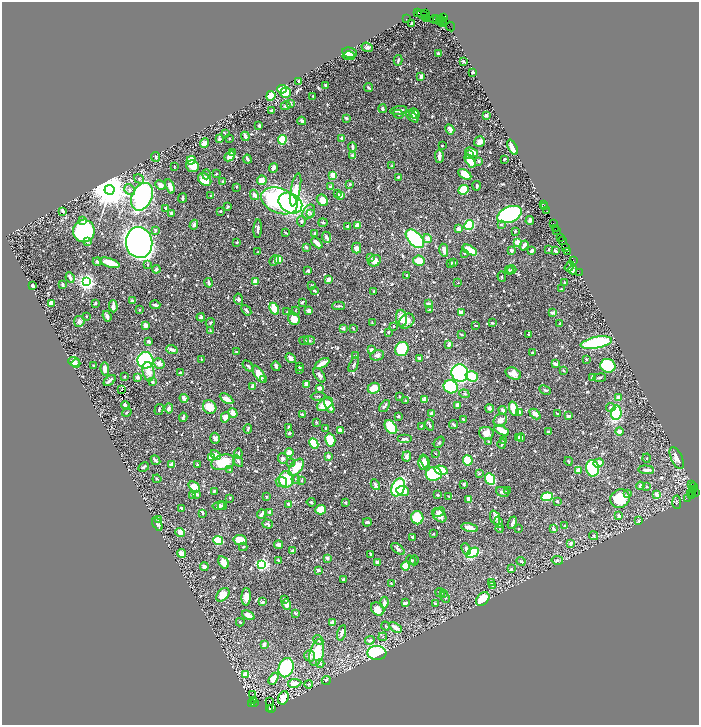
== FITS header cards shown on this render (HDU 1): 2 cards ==
NAXIS1  =                 1394
NAXIS2  =                 1446

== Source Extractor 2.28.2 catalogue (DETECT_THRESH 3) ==
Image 1394 x 1446 px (HDU 1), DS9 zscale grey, zoomed out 1/2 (1 PNG px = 2 x 2 image px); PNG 701 x 727 px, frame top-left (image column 2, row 1446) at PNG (2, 2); each listed source drawn as its Kron ellipse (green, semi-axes under 4 px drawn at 4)
Background 0.805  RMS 0.0092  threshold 0.0275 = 3 sigma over >= 5 px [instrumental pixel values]
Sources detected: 930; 47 cannot appear on this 1/2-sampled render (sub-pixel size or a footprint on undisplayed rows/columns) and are neither listed nor drawn; of the other 883, the 500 brightest by FLUX_AUTO listed and drawn (383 fainter detections omitted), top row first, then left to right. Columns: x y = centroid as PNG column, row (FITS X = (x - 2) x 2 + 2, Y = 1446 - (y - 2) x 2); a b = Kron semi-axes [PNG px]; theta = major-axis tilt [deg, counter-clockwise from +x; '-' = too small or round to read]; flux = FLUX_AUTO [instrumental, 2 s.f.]
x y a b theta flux
417 13 3 1 - 42
426 14 2 1 - 26
423 15 7 3 -23 440
427 18 2 1 - 21
443 18 3 2 - 200
406 19 2 1 - 19
435 19 4 2 - 210
441 19 2 1 - 220
436 20 2 2 - 60
439 21 2 1 - 77
442 21 2 1 - 47
443 22 2 1 - 49
411 24 3 2 - 2.7
451 27 5 1 - 57
367 47 6 4 -20 4.9
350 53 8 5 -11 11
438 53 4 3 - 2.7
349 56 6 4 -2 6.7
398 60 5 2 - 2.6
464 62 2 2 - 12
473 72 3 2 - 9.8
421 76 4 3 - 8.5
299 81 4 3 - 5.7
325 85 3 2 - 3.2
369 88 4 2 - 3.6
282 89 5 3 - 58
286 93 5 5 - 52
271 96 5 4 - 33
313 96 2 2 - 2.8
291 103 4 3 - 2.5
286 106 5 3 - 3.1
382 109 4 3 - 4.1
272 110 3 2 - 2.5
399 110 8 3 10 9.4
414 113 5 5 - 10
398 114 5 2 - 1.9
416 114 3 2 - 2.5
486 115 2 2 - 9.7
412 116 7 4 -43 10
346 118 4 3 - 3.8
302 121 4 2 - 5.8
259 125 3 2 - 7.5
450 129 5 3 - 8.9
225 133 3 2 - 2
245 136 4 2 - 9.9
229 138 2 2 - 2.7
341 138 3 2 - 4.3
219 139 4 4 - 3.8
282 140 5 3 - 100
479 142 6 5 - 11
205 143 5 3 - 16
442 146 2 2 - 3.6
352 147 4 2 - 4.7
512 147 8 3 -65 31
232 152 3 2 - 6.7
472 152 7 4 -17 17
470 154 3 3 - 2.5
230 156 6 4 42 15
352 156 4 3 - 5.6
439 156 7 2 -89 12
156 157 5 3 - 2.7
247 159 4 3 - 6
504 159 3 2 - 3.2
191 160 4 4 - 29
470 161 7 4 -57 37
479 161 3 3 - 3.9
174 166 3 2 - 2.1
193 166 6 5 - 27
392 166 3 3 - 2.1
273 168 5 3 - 5.3
206 174 5 2 - 2.9
216 174 3 2 - 1.9
465 174 7 4 -30 33
333 175 3 3 - 26
398 177 2 2 - 2.4
139 179 5 3 - 3.3
205 179 7 5 -42 45
262 180 5 4 - 20
222 182 3 2 - 4
350 184 3 3 - 3.4
161 185 5 4 - 9.3
170 186 7 3 -69 19
477 186 5 3 - 3.4
236 187 2 2 - 3.4
330 187 4 3 - 7.4
110 190 5 5 - 7300
130 190 6 5 - 6.6
296 190 17 5 79 36
463 190 5 4 - 100
337 193 3 3 - 1.9
254 195 5 3 - 12
341 195 3 3 - 19
211 196 3 2 - 3.2
142 197 14 10 64 450
183 198 5 2 - 2.9
322 200 6 5 - 29
279 201 19 12 -22 320
290 203 12 9 -32 420
543 204 2 1 - 99
544 206 2 1 - 67
228 207 3 2 - 3.3
166 209 4 3 - 6.7
546 210 3 1 - 64
63 211 4 2 - 9
221 211 2 2 - 4.9
309 212 8 5 56 7.4
171 213 3 3 - 3.4
311 213 4 3 - 2.3
510 214 13 7 23 490
83 220 3 3 - 5.7
530 220 4 3 - 5.4
301 221 5 3 - 3.5
323 223 4 2 - 2.5
553 223 2 1 - 35
501 224 4 3 - 2
194 225 5 3 - 5.5
357 225 4 3 - 17
469 225 5 4 - 120
347 226 2 2 - 5.7
258 229 9 2 87 4.8
458 229 4 4 - 6.7
556 229 2 1 - 59
155 230 3 3 - 3.3
557 230 2 1 - 63
84 231 11 11 - 300
515 231 2 2 - 3.6
286 233 4 2 - 2.1
315 233 2 2 - 3.7
326 237 6 3 -66 7.2
560 238 3 2 - 46
415 239 11 6 -46 180
427 239 5 4 - 16
562 241 3 1 - 120
87 242 2 2 - 12
236 242 4 2 - 2.3
517 242 2 2 - 28
139 243 15 13 -82 2100
317 243 6 3 -43 18
524 245 5 2 - 7
306 247 3 2 - 5.1
357 248 5 4 - 10
566 248 2 1 - 34
549 249 3 2 - 1.9
444 250 6 3 -77 9.7
470 250 8 3 -31 34
511 250 4 3 - 4.5
532 251 4 2 - 6.1
556 251 4 2 - 2.6
258 252 2 2 - 1.9
568 252 3 1 - 57
464 253 2 2 - 2
371 257 4 3 - 2.4
279 259 4 3 - 29
97 261 4 3 - 4.5
274 261 5 3 - 4.2
375 261 6 5 - 18
419 261 6 5 - 30
573 261 3 1 - 62
454 262 3 2 - 3.4
110 263 10 3 -18 34
451 263 3 2 - 3.7
148 265 4 3 - 2.1
569 266 5 3 - 5.1
156 269 4 3 - 4.7
509 270 4 3 - 2.1
512 270 4 4 - 3.2
573 270 4 2 - 4.9
308 271 4 3 - 3.7
579 272 3 1 - 26
406 275 2 2 - 2.1
502 277 5 3 - 2.1
70 278 5 3 - 5.3
328 279 4 3 - 11
86 282 4 3 - 1000
255 282 4 3 - 17
209 283 5 2 - 4.7
458 283 2 2 - 2.8
564 283 3 2 - 2.9
62 285 3 2 - 3.3
32 286 3 3 - 11
311 286 3 2 - 2.5
561 289 2 2 - 1.9
314 291 4 2 - 1.9
373 291 2 2 - 3.3
238 299 6 4 -82 3.8
133 301 3 2 - 9.1
302 302 4 3 - 3.1
51 303 4 3 - 13
96 303 3 3 - 2.7
428 304 4 3 - 6.6
155 305 5 2 - 6.9
113 306 6 2 -87 12
339 306 6 2 2 3.3
274 309 6 4 -64 66
139 310 3 2 - 2
246 310 6 3 -49 3.5
430 310 3 2 - 3.4
295 311 4 3 - 1.9
309 311 3 3 - 9.9
287 312 2 2 - 2
553 312 4 3 - 4.8
461 313 3 3 - 19
86 316 2 2 - 2
107 316 5 3 - 5
201 317 4 4 - 4
401 318 8 5 -84 23
294 319 6 5 - 27
79 321 5 5 - 5.9
407 321 8 6 44 14
210 323 5 3 - 2.1
372 323 3 2 - 2
492 323 3 2 - 1.9
560 323 3 2 - 2.5
145 325 3 3 - 15
394 326 2 2 - 2.3
476 326 3 2 - 2.2
343 328 3 3 - 5.6
353 328 4 2 - 2.3
210 331 3 3 - 1.9
388 332 3 2 - 2.3
461 334 3 2 - 2.3
528 335 2 2 - 1.9
309 340 5 4 - 3.3
304 341 5 3 - 2.3
148 342 3 2 - 6.4
596 343 16 5 11 190
449 344 4 3 - 8.5
172 349 6 3 -20 7.5
402 349 7 6 - 120
371 350 3 3 - 7
236 352 3 2 - 3.3
532 353 4 3 - 2.5
377 355 7 5 16 7.7
355 356 2 2 - 2.2
291 358 5 3 - 7.7
419 358 3 2 - 5.7
201 359 2 2 - 2
586 359 3 2 - 1.9
145 360 8 8 - 190
74 362 6 4 -21 10
322 363 8 3 31 19
76 364 4 3 - 5.3
159 364 6 5 - 12
354 364 8 3 65 4.2
555 364 4 3 - 9.2
94 366 3 2 - 2.6
248 366 6 3 -48 3.4
276 366 5 2 - 5.6
608 366 7 6 - 96
299 367 4 3 - 2.5
105 369 6 4 -81 11
300 369 3 3 - 2.5
564 370 3 2 - 3.7
148 372 10 5 -80 19
180 373 3 2 - 6.8
460 373 9 8 - 340
259 374 9 4 -57 23
513 374 8 5 -27 14
319 375 8 4 -55 5.3
124 376 3 2 - 2.5
472 376 6 5 - 83
138 377 3 2 - 12
592 378 4 3 - 5.3
600 378 6 3 8 3
110 380 7 2 41 8.8
264 380 3 3 - 2.2
152 382 4 3 - 5.9
306 384 4 3 - 17
253 386 4 3 - 14
451 387 7 6 - 140
319 388 4 3 - 13
374 388 6 5 - 26
122 389 2 1 - 2.9
545 390 6 3 -27 3.2
464 394 5 3 - 2.9
318 396 7 2 4 2.2
399 397 2 2 - 2.7
618 397 4 3 - 6.5
184 398 4 3 - 12
226 399 7 3 -32 19
425 400 4 4 - 8.9
405 401 3 2 - 2.2
325 404 9 5 33 42
329 405 8 4 -67 13
126 406 5 3 - 10
384 406 7 2 50 4.5
457 406 3 3 - 8.5
210 407 7 6 - 35
611 407 4 3 - 4.9
169 408 5 3 - 13
490 408 4 4 - 6.1
514 409 7 4 -72 36
159 410 6 3 74 3.1
503 410 4 3 - 5.5
127 412 5 3 - 2.2
519 412 4 3 - 9.5
233 413 5 4 - 15
432 413 2 2 - 18
557 413 4 2 - 2.7
616 413 7 5 82 100
302 414 4 2 - 3.2
535 414 6 3 -44 10
398 416 2 2 - 5.1
568 416 3 2 - 4.5
183 417 5 2 - 4.1
225 417 5 4 - 15
463 419 3 2 - 4.5
500 420 7 6 - 9.5
316 422 4 3 - 2.1
454 424 4 3 - 4.5
429 425 6 2 -70 3.1
421 426 2 2 - 5.6
289 427 4 2 - 6.5
391 427 8 5 -51 98
326 428 3 2 - 4
248 429 4 2 - 2.4
340 430 3 3 - 10
502 430 8 3 -26 38
620 431 4 3 - 12
549 432 4 3 - 5.4
289 433 3 3 - 3
486 433 7 6 - 12
215 438 5 4 - 5.8
518 438 3 3 - 9.3
521 438 4 3 - 3.9
404 439 7 3 0 3.7
330 440 6 5 - 44
504 440 3 2 - 3.6
439 442 6 4 51 2.4
489 442 4 2 - 2.5
314 443 5 3 - 79
502 444 5 2 - 3.2
289 453 4 4 - 13
435 453 2 2 - 2
238 454 5 2 - 3
216 455 6 4 -47 9.8
328 456 3 3 - 7.3
407 456 5 3 - 10
211 458 4 4 - 36
283 458 5 5 - 4.7
647 458 4 3 - 1.9
677 458 12 5 -65 15
155 460 5 3 - 4.6
468 460 5 4 - 55
238 461 6 3 -56 5.3
425 461 7 3 -68 8.4
568 461 4 2 - 2
223 462 12 7 14 60
291 463 4 4 - 2.2
423 463 7 5 88 16
598 463 5 3 - 19
197 464 3 2 - 2
171 465 3 2 - 31
144 467 6 3 31 3.2
296 467 10 6 51 49
592 468 8 6 -81 110
230 470 4 3 - 3
441 470 7 4 -13 27
578 470 3 2 - 17
646 470 8 3 -4 8.3
479 473 4 2 - 2.2
434 474 8 7 - 190
157 479 4 2 - 2.1
286 479 8 7 - 62
296 479 4 3 - 2
490 479 6 5 - 130
302 480 4 2 - 1.9
281 482 6 5 - 7
464 484 2 2 - 3.2
375 485 6 3 -61 5.4
692 485 2 1 - 110
640 486 4 3 - 7.3
194 487 6 4 -42 33
398 487 9 6 66 130
647 487 3 3 - 3.3
693 487 3 2 - 45
693 490 3 2 - 61
214 491 3 2 - 2.5
403 491 6 5 - 21
508 491 3 2 - 3.4
502 492 7 4 -21 5.4
691 493 2 1 - 230
692 493 3 2 - 330
695 493 3 1 - 66
197 494 4 3 - 3.3
628 494 3 3 - 6.6
192 495 4 3 - 3.1
438 495 3 2 - 3.4
657 495 4 3 - 9.8
449 496 3 3 - 2.3
691 496 4 2 - 240
267 497 3 3 - 2.2
547 497 6 4 7 140
230 498 2 2 - 2.4
688 498 4 2 - 64
469 499 3 3 - 15
620 499 10 9 - 58
557 501 2 2 - 3.9
311 502 4 3 - 2.5
345 502 4 4 - 2.3
677 502 6 3 -86 2.2
289 504 3 2 - 5.6
219 506 6 4 10 8.5
222 506 5 3 - 3.1
181 508 4 3 - 2.7
320 510 5 4 - 50
270 512 2 2 - 12
439 512 6 3 26 6.7
203 513 2 2 - 3.2
261 514 4 2 - 9.2
439 515 8 5 -44 13
619 516 4 2 - 8.8
417 518 6 6 - 82
495 518 7 4 -68 8.8
158 520 4 3 - 3.6
639 521 3 2 - 3.5
367 522 4 2 - 4.4
499 522 5 3 - 6.8
512 523 6 2 68 4.3
157 524 7 4 -57 6.9
267 524 5 3 - 4.1
565 525 3 3 - 2.5
470 528 8 4 -13 16
500 528 4 3 - 1.9
519 528 2 2 - 2.5
554 529 4 3 - 4.7
180 532 5 4 - 11
433 534 3 2 - 2.1
594 536 5 4 - 2.8
413 538 3 2 - 4.5
218 540 5 4 - 63
240 540 6 5 - 43
571 543 3 3 - 9.6
278 545 4 3 - 8.3
243 547 4 3 - 2.2
398 549 8 3 -37 4.5
466 549 6 3 -66 6.2
292 551 4 2 - 8.9
181 553 4 4 - 16
473 553 7 4 31 110
371 554 3 2 - 3.6
327 558 3 2 - 7.3
278 560 3 2 - 2.5
411 560 5 4 - 5.2
414 560 5 4 - 2.6
557 560 6 3 -8 3.8
521 561 5 2 - 4.2
224 562 7 4 -59 15
377 562 3 3 - 9.7
262 564 4 3 - 340
406 566 4 4 - 54
204 567 4 3 - 8.3
511 569 4 2 - 2.5
319 570 2 2 - 15
344 579 3 2 - 5.6
491 582 3 3 - 2.2
391 583 3 2 - 2.2
493 586 3 3 - 4.3
440 593 5 4 - 2.9
443 593 3 3 - 3.2
223 595 8 5 48 26
246 597 9 4 88 13
445 597 6 3 -64 3.3
284 599 3 2 - 3.6
483 599 8 5 47 55
262 602 3 3 - 4.6
384 603 6 3 83 11
405 603 3 2 - 4.4
435 604 2 2 - 3
287 605 5 4 - 12
378 609 7 5 -42 25
295 613 3 2 - 2.8
248 615 6 4 -25 13
240 622 4 3 - 3.4
333 622 4 3 - 8.3
386 626 4 4 - 2.3
395 627 7 3 -35 19
341 633 8 3 74 7.5
383 637 4 3 - 2.4
318 640 5 4 - 4.9
370 640 5 4 - 4.8
264 644 3 3 - 6.5
317 653 13 7 76 67
377 653 9 7 -4 260
310 656 6 5 - 4.1
320 663 4 4 - 4.3
286 668 10 7 72 260
246 675 3 3 - 35
273 679 6 4 61 22
326 680 5 4 - 3.8
295 683 7 4 10 18
308 684 4 3 - 1.9
253 695 2 1 - 6.3
283 698 7 5 70 40
253 701 2 2 - 42
270 701 2 1 - 3.4
252 703 4 2 - 380
254 703 2 1 - 71
272 708 2 1 - 79
269 709 3 2 - 510
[383 fainter detections neither listed nor drawn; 47 sub-pixel or undisplayed-footprint detections neither listed nor drawn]